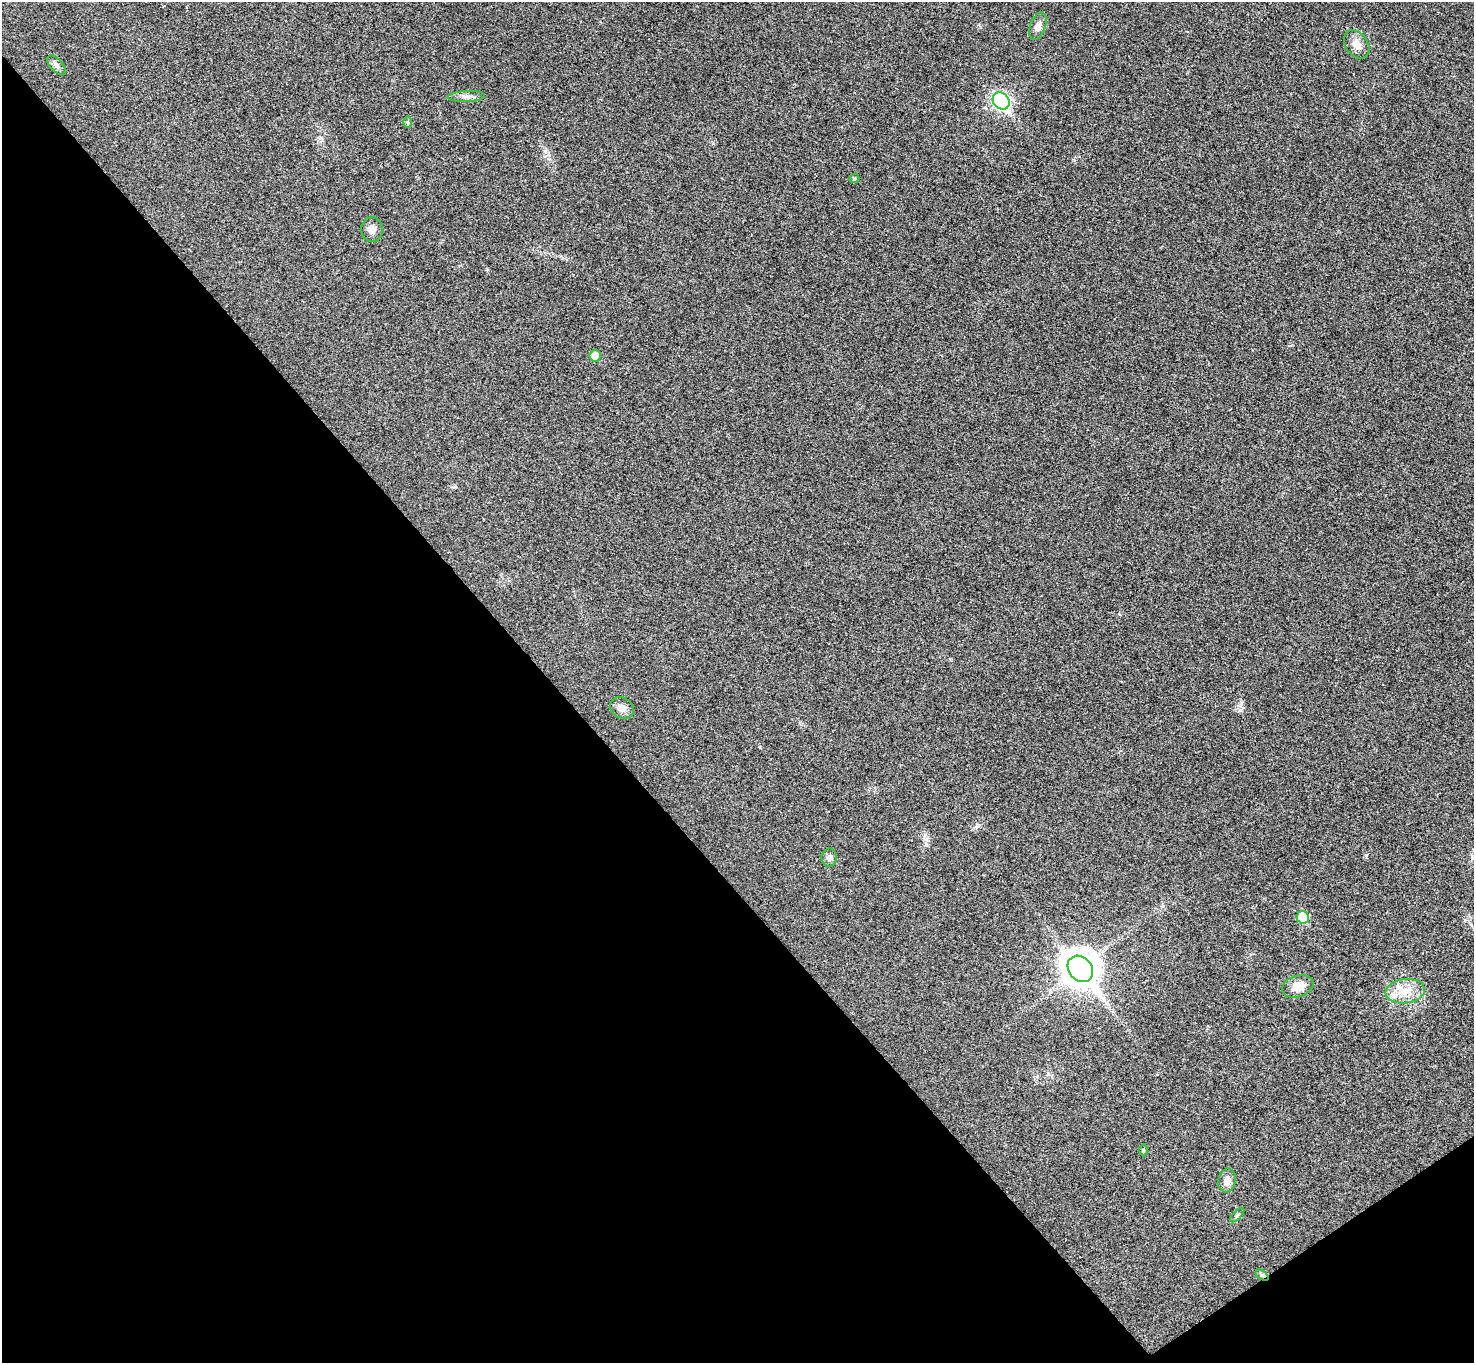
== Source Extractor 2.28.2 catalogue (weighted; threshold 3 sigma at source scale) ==
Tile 14 of 4 x 4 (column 2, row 4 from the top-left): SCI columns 1524-2995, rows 334-1694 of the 5987 x 5973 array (HDU 1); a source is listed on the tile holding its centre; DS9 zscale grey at full resolution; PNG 1476 x 1365 px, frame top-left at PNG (2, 2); each listed source drawn as its Kron ellipse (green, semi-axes under 4 px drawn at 4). Shown black and unused: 39% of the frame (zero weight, under 3 of 4 exposures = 6% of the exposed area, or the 3 px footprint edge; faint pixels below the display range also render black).
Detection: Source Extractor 2.28.2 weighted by HDU 2 'WHT'; one run over the whole footprint, this tile lists its part. Background 0.0245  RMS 0.0061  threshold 0.0275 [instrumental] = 3 sigma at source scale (4.5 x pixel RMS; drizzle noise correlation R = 1.50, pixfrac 1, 0.05/0.05 arcsec/px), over >= 5 px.
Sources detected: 20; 1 inside a brighter listed object's ellipse — not listed separately; the other 19 listed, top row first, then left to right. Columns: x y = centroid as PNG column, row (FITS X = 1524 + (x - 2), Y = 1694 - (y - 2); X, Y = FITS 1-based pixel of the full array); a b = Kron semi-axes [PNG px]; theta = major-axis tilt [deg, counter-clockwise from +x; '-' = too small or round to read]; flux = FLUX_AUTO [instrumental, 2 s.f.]
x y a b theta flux
1038 26 14 7 70 4
1357 44 15 11 -55 5.7
56 65 12 6 -47 2.4
466 96 19 5 2 2.9
1001 101 9 7 -48 160
408 122 6 4 -89 0.77
854 179 5 4 - 0.91
372 230 12 11 - 3.5
595 356 6 5 - 8.5
622 708 12 10 -30 4
829 858 9 8 - 2.3
1303 917 6 6 - 20
1080 969 14 11 -50 1200
1298 986 16 10 18 8.1
1405 991 20 12 7 11
1143 1150 6 4 89 0.71
1227 1180 12 9 79 4.3
1237 1215 9 3 45 1
1262 1275 7 4 -36 1.1
Overlapping masked pixels (flux is a lower limit): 1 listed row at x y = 1262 1275
Unlisted compact peaks at least as high as the median listed source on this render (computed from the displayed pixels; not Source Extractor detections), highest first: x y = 1366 855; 1240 710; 321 138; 1119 614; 545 152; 977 826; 455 487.